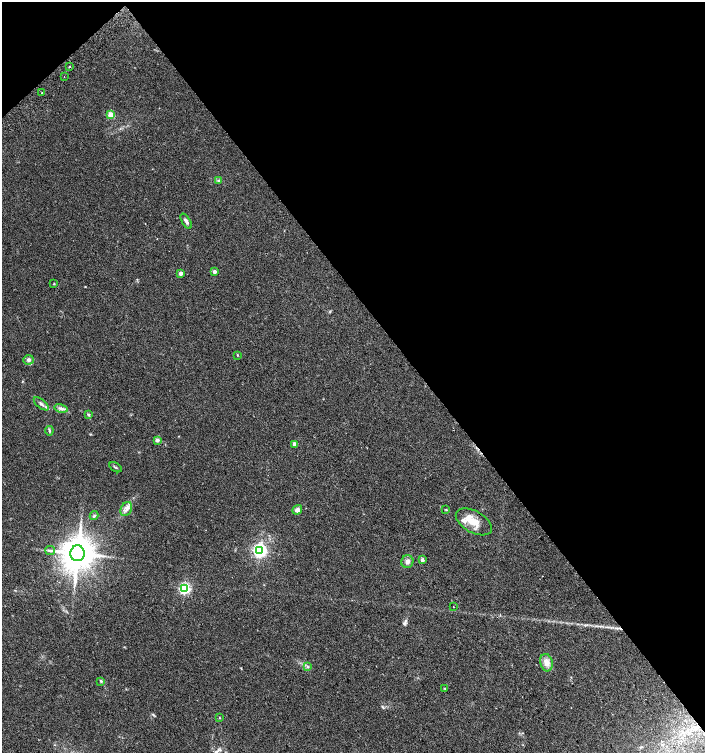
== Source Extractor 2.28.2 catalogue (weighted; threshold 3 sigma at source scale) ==
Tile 3 of 4 x 4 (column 3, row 1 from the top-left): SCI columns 2976-4380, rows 4537-6038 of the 6015 x 6062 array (HDU 1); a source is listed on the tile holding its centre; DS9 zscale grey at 2 x 2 block average (1 PNG px = mean of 2 x 2 image px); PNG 707 x 755 px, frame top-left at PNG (2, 2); each listed source drawn as its Kron ellipse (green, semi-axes under 4 px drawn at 4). Shown black and unused: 42% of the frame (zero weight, under 2 of 3 exposures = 2% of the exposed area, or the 3 px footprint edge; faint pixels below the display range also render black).
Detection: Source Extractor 2.28.2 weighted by HDU 2 'WHT'; one run over the whole footprint, this tile lists its part. Background 0.0686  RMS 0.0087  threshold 0.0392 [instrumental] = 3 sigma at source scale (4.5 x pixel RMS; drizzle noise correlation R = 1.50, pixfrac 1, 0.0396/0.0396 arcsec/px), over >= 5 px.
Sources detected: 36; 1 inside a brighter listed object's ellipse — not listed separately; the other 35 listed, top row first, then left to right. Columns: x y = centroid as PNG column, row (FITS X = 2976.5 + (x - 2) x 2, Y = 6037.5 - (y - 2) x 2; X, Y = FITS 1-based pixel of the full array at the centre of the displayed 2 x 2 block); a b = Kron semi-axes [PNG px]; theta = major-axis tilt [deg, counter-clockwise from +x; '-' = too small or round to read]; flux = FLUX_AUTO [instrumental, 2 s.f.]
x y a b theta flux
70 67 2 2 - 4
64 77 2 2 - 0.76
42 93 2 2 - 1.8
111 115 3 3 - 47
218 181 3 2 - 1.5
186 221 8 3 -59 5.6
214 272 3 2 - 8.9
180 273 3 3 - 9.5
54 284 3 2 - 1.2
237 355 3 2 - 1.4
28 360 5 5 - 5.9
41 404 9 4 -39 6.1
61 408 7 4 -13 5.8
88 415 3 3 - 1.9
49 431 5 3 - 2.6
157 440 4 3 - 6.2
295 444 3 3 - 18
115 467 7 2 -31 2.4
126 509 7 5 63 8.2
297 510 5 4 - 8.8
446 510 3 2 - 1.3
94 516 4 3 - 2.6
474 522 20 10 -29 28
50 550 5 2 - 2.8
260 551 4 4 - 520
77 553 8 7 - 4500
422 560 4 3 - 4.5
407 562 6 6 - 6.5
184 589 3 3 - 270
453 606 2 2 - 1.3
546 663 9 6 -76 13
307 667 3 2 - 1.9
101 681 4 3 - 2.2
444 688 3 2 - 1.2
219 718 3 2 - 1.1
Diffuse or blended objects may show on this block-average render without a row.